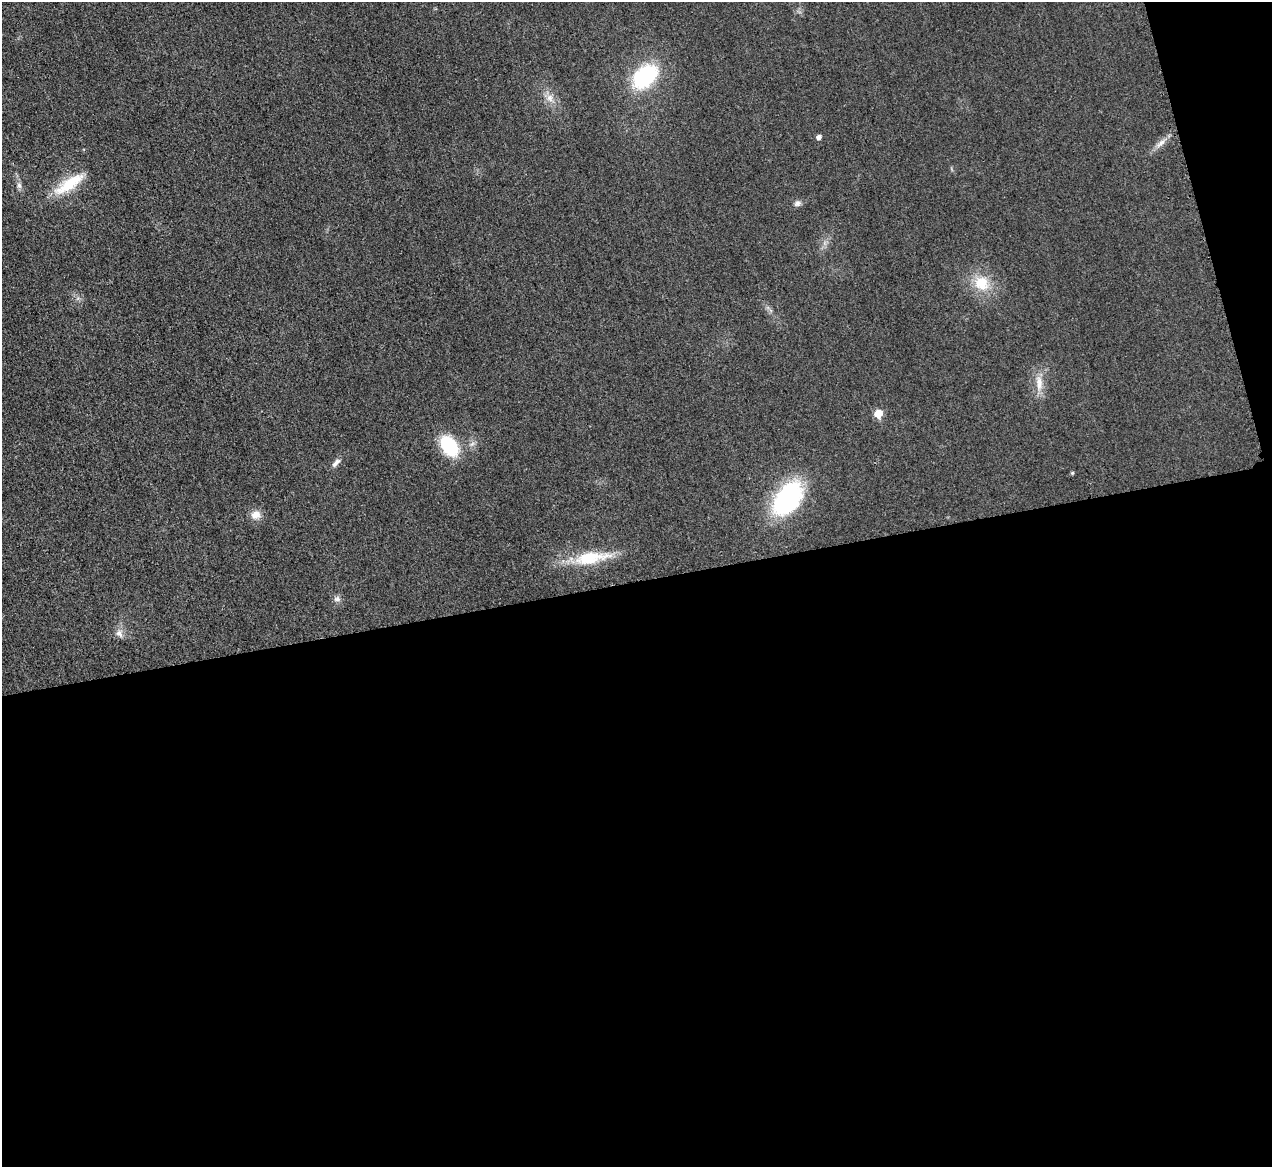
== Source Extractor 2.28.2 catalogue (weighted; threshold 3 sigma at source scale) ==
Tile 16 of 4 x 4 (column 4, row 4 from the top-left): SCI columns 3825-5094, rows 270-1434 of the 5097 x 5078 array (HDU 1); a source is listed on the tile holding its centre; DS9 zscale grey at full resolution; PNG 1274 x 1169 px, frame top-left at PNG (2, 2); no overlay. Shown black and unused: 52% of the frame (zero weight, under 3 of 4 exposures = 1% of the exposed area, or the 3 px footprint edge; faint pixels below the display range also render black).
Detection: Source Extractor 2.28.2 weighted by HDU 2 'WHT'; one run over the whole footprint, this tile lists its part. Background 0.0431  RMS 0.0064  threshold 0.0286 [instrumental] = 3 sigma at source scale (4.5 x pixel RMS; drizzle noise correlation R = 1.50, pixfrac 1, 0.05/0.05 arcsec/px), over >= 5 px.
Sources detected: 18; all 18 listed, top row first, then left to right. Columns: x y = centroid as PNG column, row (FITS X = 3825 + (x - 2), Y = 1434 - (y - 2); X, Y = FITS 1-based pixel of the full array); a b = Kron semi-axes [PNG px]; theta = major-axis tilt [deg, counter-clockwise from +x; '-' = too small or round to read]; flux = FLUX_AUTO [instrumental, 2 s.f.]
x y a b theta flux
645 76 23 15 43 70
550 98 11 9 -67 5.1
819 137 5 5 - 2.6
1161 143 19 6 40 4.8
69 184 44 14 33 24
19 185 10 6 -89 2.4
797 203 10 8 25 2.4
981 283 20 18 -44 19
1039 383 25 9 -86 8.6
878 414 6 6 - 15
449 446 27 18 -53 30
336 463 13 6 47 2.9
1072 473 4 4 - 0.87
788 498 45 27 54 73
256 515 12 11 - 6.1
591 558 51 16 9 28
337 599 9 8 - 2.6
119 633 12 9 -58 3.8